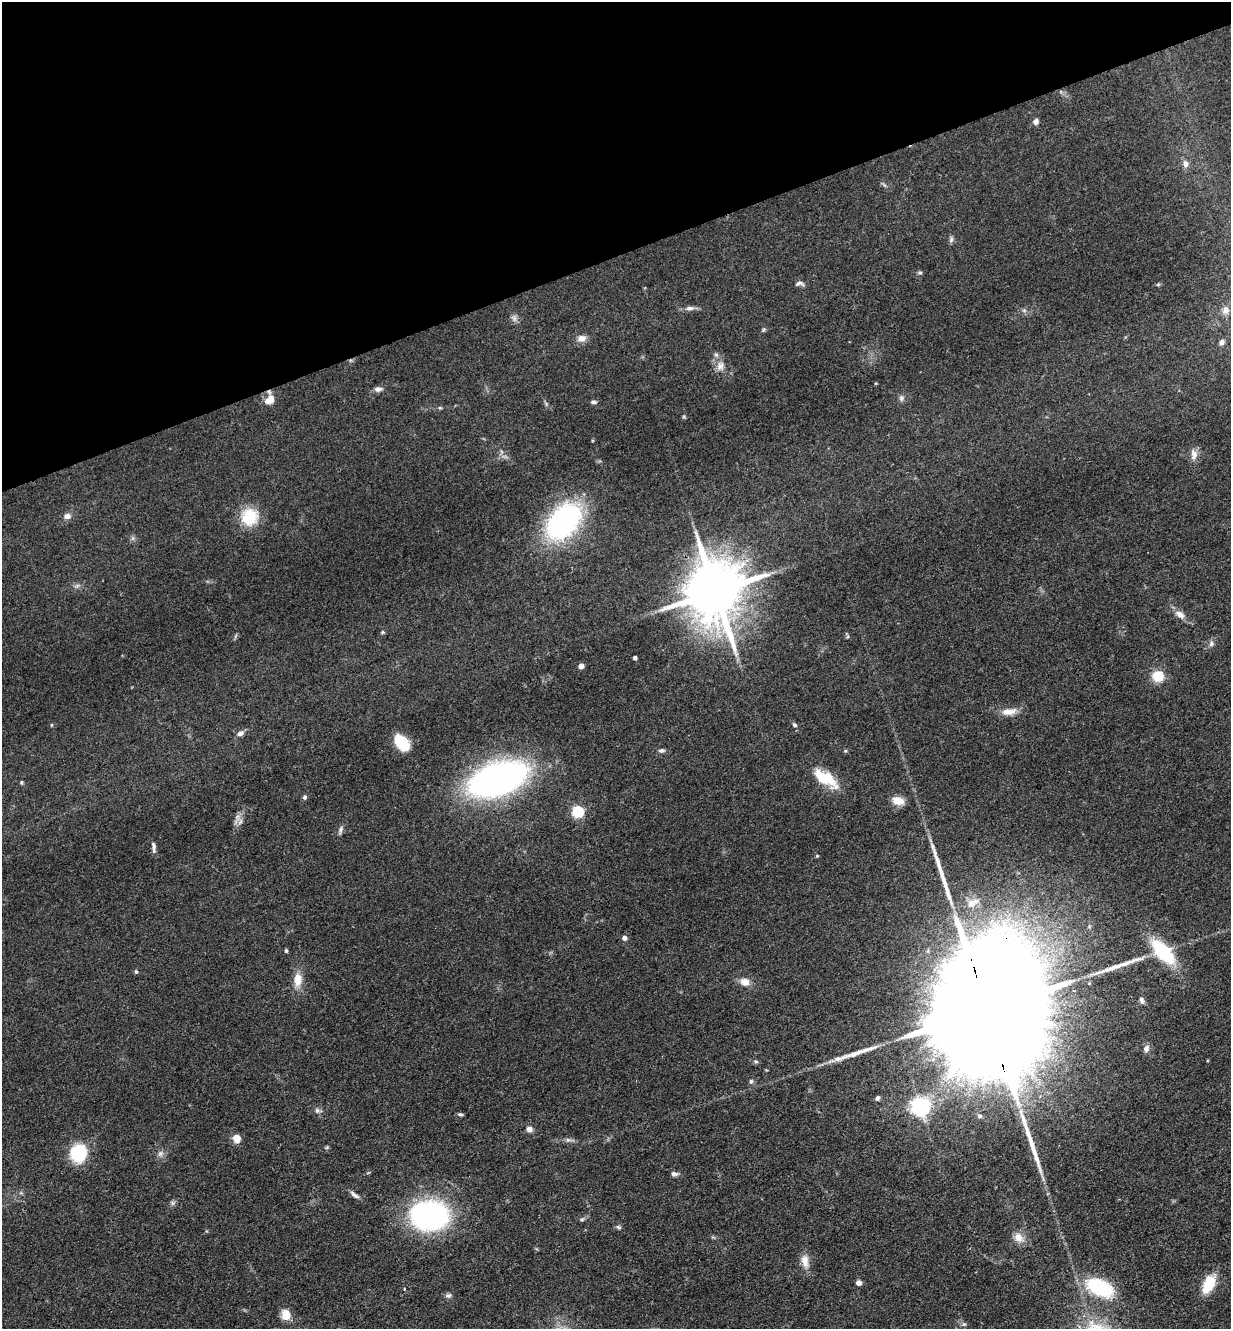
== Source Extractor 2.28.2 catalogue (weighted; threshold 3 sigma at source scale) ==
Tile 3 of 4 x 4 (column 3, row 1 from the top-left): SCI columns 2750-3978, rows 4039-5365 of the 5372 x 5421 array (HDU 1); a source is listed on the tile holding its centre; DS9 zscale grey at full resolution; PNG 1233 x 1331 px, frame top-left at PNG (2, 2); no overlay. Shown black and unused: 19% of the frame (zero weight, under 3 of 4 exposures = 5% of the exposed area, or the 3 px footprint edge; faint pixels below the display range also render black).
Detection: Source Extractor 2.28.2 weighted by HDU 2 'WHT'; one run over the whole footprint, this tile lists its part. Background 0.0598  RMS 0.0054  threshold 0.0244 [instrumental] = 3 sigma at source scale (4.5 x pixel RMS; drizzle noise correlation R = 1.50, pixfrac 1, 0.05/0.05 arcsec/px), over >= 5 px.
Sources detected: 93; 1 inside a brighter object's white glare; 5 long thin detections or spike segments (spike, bleed or trail) — not listed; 1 inside a brighter listed object's ellipse — not listed separately; the other 86 listed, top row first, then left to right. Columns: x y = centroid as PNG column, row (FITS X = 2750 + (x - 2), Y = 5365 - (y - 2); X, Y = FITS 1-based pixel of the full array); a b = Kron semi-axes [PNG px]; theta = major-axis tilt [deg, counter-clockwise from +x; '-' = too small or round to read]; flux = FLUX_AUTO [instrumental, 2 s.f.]
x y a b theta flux
1036 122 7 6 - 2.3
1186 164 9 7 -74 2.7
951 239 9 6 87 1.4
920 273 6 5 - 0.98
799 284 13 6 1 1.8
1158 284 6 4 20 0.7
690 308 12 6 5 2.4
1024 310 6 4 -1 1
1225 310 11 10 - 2.9
514 318 11 7 -67 2.1
763 330 6 4 46 0.77
582 338 12 9 9 3.6
1222 342 7 6 - 1.5
720 366 14 11 80 4.5
378 389 9 6 4 2.6
901 398 8 7 - 1.5
270 400 10 8 43 7
593 402 7 5 1 1.1
440 408 6 4 -17 0.64
1194 454 15 9 89 3.6
67 516 9 7 11 2.8
249 517 21 20 - 17
564 521 36 23 48 110
77 586 9 4 9 1.3
715 592 17 14 -82 4300
1180 614 13 7 -35 3.8
382 632 5 4 - 0.68
1211 643 8 6 74 1.6
635 658 4 4 - 1.8
581 666 4 4 - 5.6
1158 676 11 10 - 11
1009 712 20 8 6 5.5
51 725 5 3 - 0.45
794 725 6 5 - 1.2
240 733 9 6 23 2.5
402 743 18 11 -51 18
661 750 8 5 6 1.4
845 751 6 3 18 0.58
825 778 27 11 -32 21
497 779 38 20 18 270
21 782 5 4 - 0.69
305 797 6 5 - 1.1
898 801 13 9 -15 6.4
577 812 5 5 - 65
240 822 10 5 63 2.2
340 830 12 5 72 1.7
154 847 13 5 -84 2.1
817 856 4 4 - 0.54
624 938 5 4 - 2.9
286 951 5 4 - 0.75
1163 952 27 13 -47 38
136 972 5 5 - 0.83
298 980 18 10 86 7.4
745 982 10 9 - 5
1141 1000 9 5 -66 1.9
987 1010 60 25 -76 46000
1146 1049 9 7 66 2.3
840 1058 46 7 18 9.5
756 1061 7 4 -19 0.99
751 1081 6 6 - 1.2
877 1098 6 5 - 1.3
920 1106 6 6 - 270
317 1110 7 5 -70 1.4
460 1114 8 4 -5 1
980 1116 6 5 - 1
529 1129 6 6 - 3
237 1138 9 8 - 4.9
568 1140 9 5 -15 1.5
327 1147 6 4 19 0.67
78 1153 14 13 - 34
160 1153 8 7 - 2
674 1174 8 6 -5 1.9
355 1195 13 5 -36 2.2
173 1203 6 6 - 1.2
429 1215 33 25 4 120
582 1219 6 4 0 0.81
618 1227 8 5 -27 1
1019 1237 14 11 -47 5.3
805 1261 19 10 -81 5.5
858 1283 6 6 - 2.2
1209 1284 20 11 63 16
1100 1287 26 14 -25 43
404 1289 3 3 - 0.72
448 1295 8 6 5 1.5
286 1315 10 8 -84 8.6
964 1324 6 5 - 1.1
Overlapping masked pixels (flux is a lower limit): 3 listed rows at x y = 715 592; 497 779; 987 1010